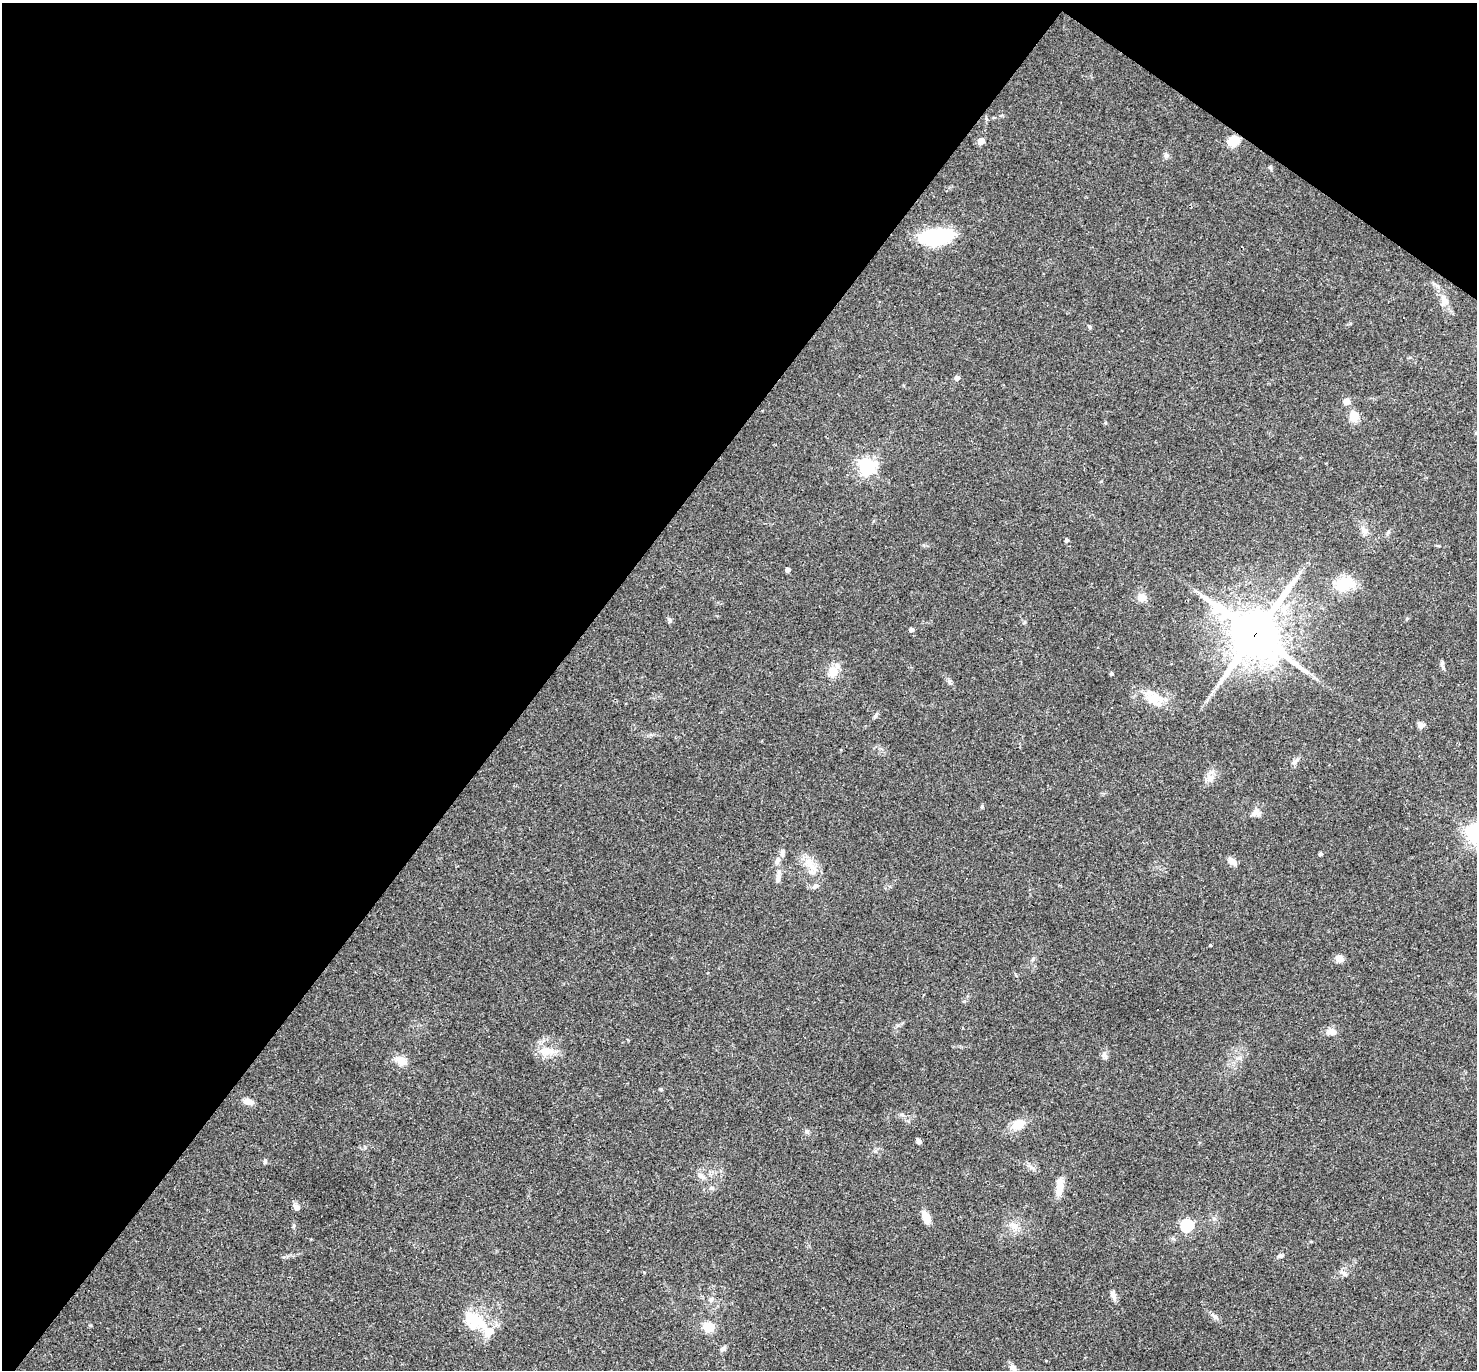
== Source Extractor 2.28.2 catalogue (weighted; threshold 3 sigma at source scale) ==
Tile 2 of 4 x 4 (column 2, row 1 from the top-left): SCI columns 1476-2950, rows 4392-5759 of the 5901 x 5907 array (HDU 1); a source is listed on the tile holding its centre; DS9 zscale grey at full resolution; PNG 1479 x 1372 px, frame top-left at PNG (2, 3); no overlay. Shown black and unused: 40% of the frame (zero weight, under 3 of 4 exposures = <1% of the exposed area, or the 3 px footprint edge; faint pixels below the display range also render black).
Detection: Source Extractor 2.28.2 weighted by HDU 2 'WHT'; one run over the whole footprint, this tile lists its part. Background 0.0572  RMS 0.0052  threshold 0.0232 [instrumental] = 3 sigma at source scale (4.5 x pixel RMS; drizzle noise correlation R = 1.50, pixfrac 1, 0.05/0.05 arcsec/px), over >= 5 px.
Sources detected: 66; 2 inside a brighter listed object's ellipse — not listed separately; the other 64 listed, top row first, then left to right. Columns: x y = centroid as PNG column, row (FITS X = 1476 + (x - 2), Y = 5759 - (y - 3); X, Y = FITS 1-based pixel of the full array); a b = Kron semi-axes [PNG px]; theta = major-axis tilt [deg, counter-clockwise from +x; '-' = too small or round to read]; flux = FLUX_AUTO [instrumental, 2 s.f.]
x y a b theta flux
981 141 5 5 - 7.2
1233 141 10 9 - 8.5
1166 156 8 6 -73 1.3
934 237 31 15 5 40
1444 301 17 8 85 3.7
1090 327 5 4 - 0.71
957 378 5 5 - 2.3
1346 401 5 5 - 7.4
1354 416 11 9 -86 6.3
867 466 6 6 - 170
1365 531 11 8 -73 2.7
1067 540 4 4 - 1.3
788 570 4 4 - 2.4
1344 584 23 14 10 15
1142 597 11 11 - 3.8
669 620 6 5 - 1
911 630 4 4 - 1.9
1255 634 17 17 - 2300
1442 664 12 4 -81 1.2
833 672 13 11 73 6
1112 673 4 4 - 0.95
950 682 7 4 -71 0.95
1154 698 26 18 -47 11
1111 707 3 3 - 4.6
875 716 8 4 65 1
1420 726 10 6 -64 1.7
1294 761 11 4 45 1.4
1210 779 10 6 -49 2.3
982 807 5 4 - 0.68
1255 812 15 6 46 2.5
1475 834 7 7 - 250
1320 854 4 3 - 1.1
777 860 13 6 71 2.5
1232 861 12 7 -38 2.7
813 867 10 5 -54 2.8
778 878 14 6 85 2.5
815 886 9 6 36 1.7
1210 945 3 3 - 0.45
1340 958 9 7 -14 3.4
1033 959 6 4 70 0.76
1330 1031 12 7 13 3.4
546 1051 21 10 4 7.5
1105 1056 9 6 -45 1.6
401 1061 17 10 -25 4.7
248 1101 12 7 -18 3.2
902 1115 7 4 -19 0.88
1018 1124 15 10 24 7.5
807 1131 8 5 -34 1.1
919 1141 6 5 - 1.5
701 1176 12 6 -36 2.2
1059 1187 23 8 84 6
711 1188 6 4 18 0.76
297 1207 9 6 -34 2.1
926 1217 10 7 -64 6.7
1187 1225 6 5 - 57
1014 1226 13 9 -46 4
1281 1256 8 5 16 1.3
1113 1295 13 6 -74 2.1
711 1299 8 5 63 1.4
1215 1317 12 6 -34 1.8
473 1318 33 16 -30 16
708 1327 10 9 - 8.5
723 1348 11 5 34 1.2
1013 1367 10 7 -61 2.2
Overlapping masked pixels (flux is a lower limit): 1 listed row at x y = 1255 634
Isophote crosses this tile's border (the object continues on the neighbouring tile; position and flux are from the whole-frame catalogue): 1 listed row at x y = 1475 834
Unlisted compact peaks at least as high as the median listed source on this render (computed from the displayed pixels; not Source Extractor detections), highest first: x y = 265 1160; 1344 1274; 294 1225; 661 1089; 1270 167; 90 1325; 284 1257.